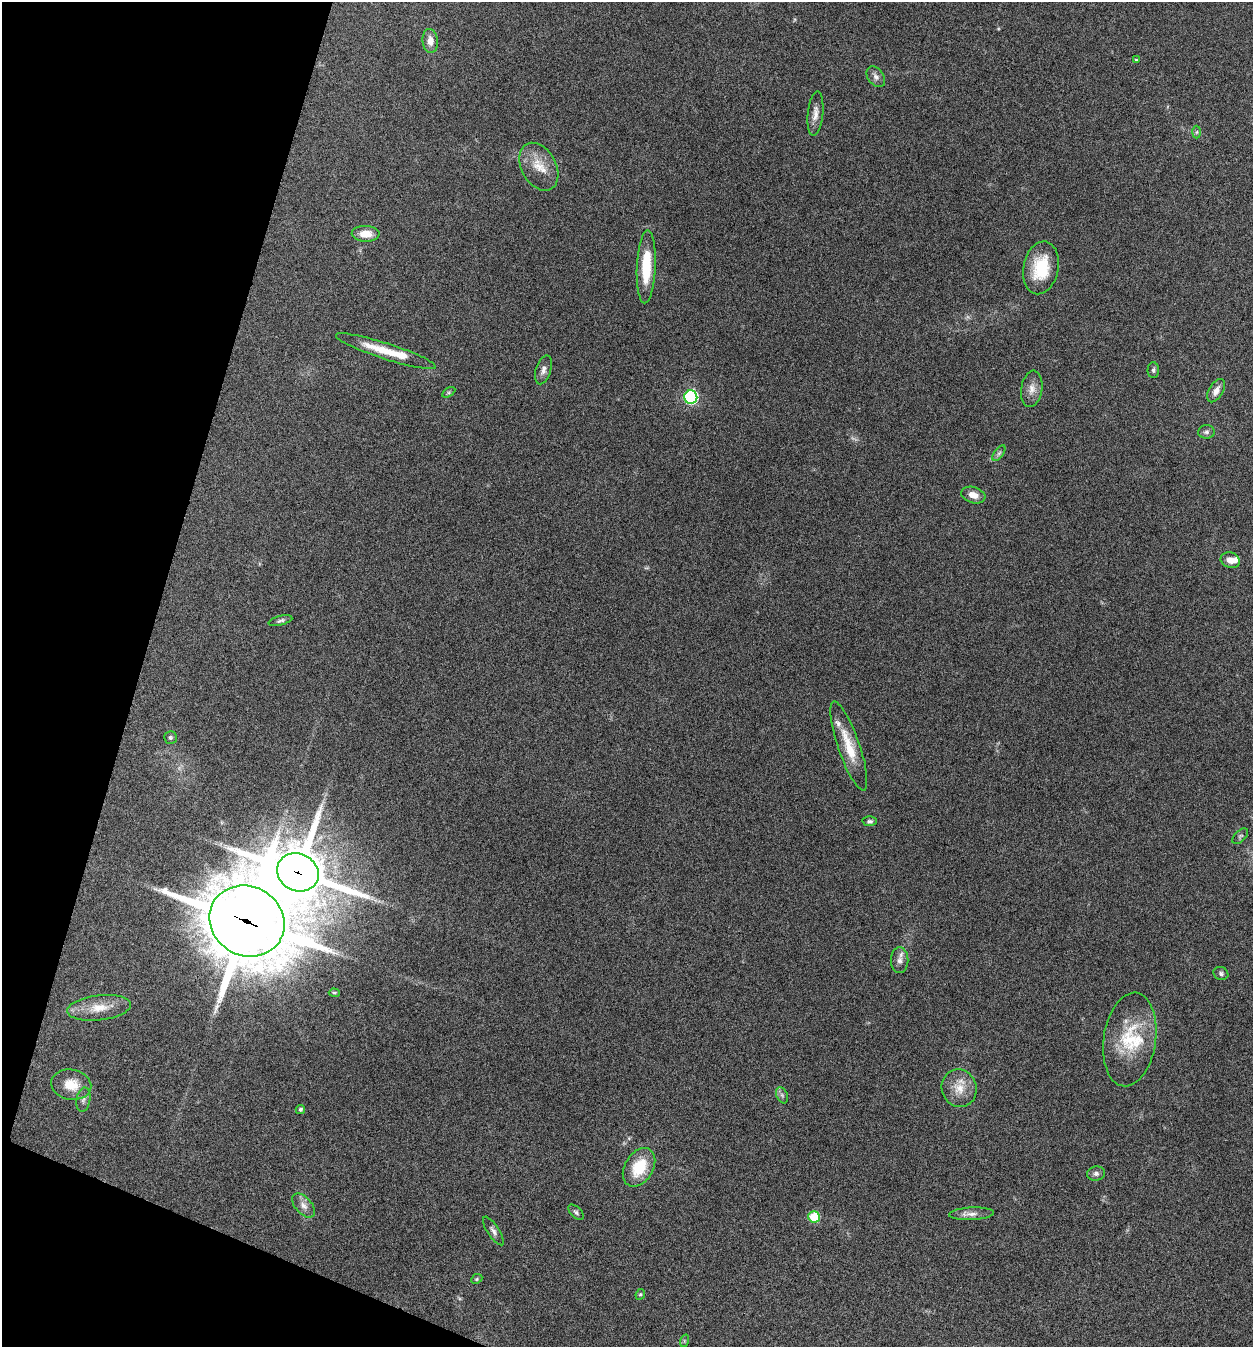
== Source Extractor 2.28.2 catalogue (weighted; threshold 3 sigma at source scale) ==
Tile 9 of 4 x 4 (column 1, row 3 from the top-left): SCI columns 265-1515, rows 1349-2693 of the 5405 x 5390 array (HDU 1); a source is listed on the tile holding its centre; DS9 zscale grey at full resolution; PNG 1255 x 1349 px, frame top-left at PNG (2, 2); each listed source drawn as its Kron ellipse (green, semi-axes under 4 px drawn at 4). Shown black and unused: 14% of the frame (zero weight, under 5 of 9 exposures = <1% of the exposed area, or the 3 px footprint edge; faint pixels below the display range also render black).
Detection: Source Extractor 2.28.2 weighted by HDU 2 'WHT'; one run over the whole footprint, this tile lists its part. Background 0.261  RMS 0.0066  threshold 0.0271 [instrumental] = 3 sigma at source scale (4.09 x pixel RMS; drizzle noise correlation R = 1.36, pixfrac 0.8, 0.05/0.05 arcsec/px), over >= 5 px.
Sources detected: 52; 1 too faint to see at this stretch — neither listed nor drawn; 4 inside a brighter listed object's ellipse — not listed separately; the other 47 listed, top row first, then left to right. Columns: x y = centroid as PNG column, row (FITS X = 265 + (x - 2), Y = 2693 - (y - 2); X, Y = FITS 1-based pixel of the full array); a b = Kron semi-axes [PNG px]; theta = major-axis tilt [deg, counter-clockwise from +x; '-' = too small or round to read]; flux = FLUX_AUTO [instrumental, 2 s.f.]
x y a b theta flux
430 41 12 7 -85 4.6
1136 60 4 4 - 0.68
876 77 11 8 -54 2.8
815 114 22 7 84 4.8
1197 132 6 4 88 0.96
539 167 25 17 -61 12
366 234 14 8 -2 8.2
646 267 36 9 88 25
1041 268 26 17 79 25
386 351 52 8 -18 18
543 370 15 7 73 3.2
1153 370 7 5 89 1.3
1032 389 18 10 82 5.6
1216 391 13 7 59 4.4
449 392 7 4 31 1.1
691 397 6 6 - 110
1206 432 8 7 - 1.8
999 453 9 4 54 1.6
973 495 12 8 -17 5.7
1230 560 10 7 -19 4.6
280 621 12 4 14 1.6
170 737 6 6 - 1.1
849 746 47 11 -71 18
870 821 7 5 1 1.3
1240 836 10 5 45 1.3
298 872 21 18 -27 3600
247 921 38 34 -28 5500
900 960 13 8 88 3.5
1221 973 7 6 - 1.5
334 993 5 4 - 0.79
99 1008 32 12 7 13
1130 1039 47 26 82 35
71 1085 20 15 -10 12
959 1088 19 17 -68 11
782 1095 8 5 -64 1.6
83 1100 12 7 80 2.5
300 1109 5 4 - 1.3
639 1167 21 14 59 20
1096 1174 9 7 10 2.2
303 1205 14 8 -49 3.9
576 1212 9 5 -45 1.4
972 1214 22 6 3 4.4
814 1217 6 5 - 27
493 1231 16 6 -57 2.5
477 1279 6 4 23 0.87
640 1294 5 4 - 0.85
684 1341 6 4 72 0.94
Overlapping masked pixels (flux is a lower limit): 2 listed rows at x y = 298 872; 247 921